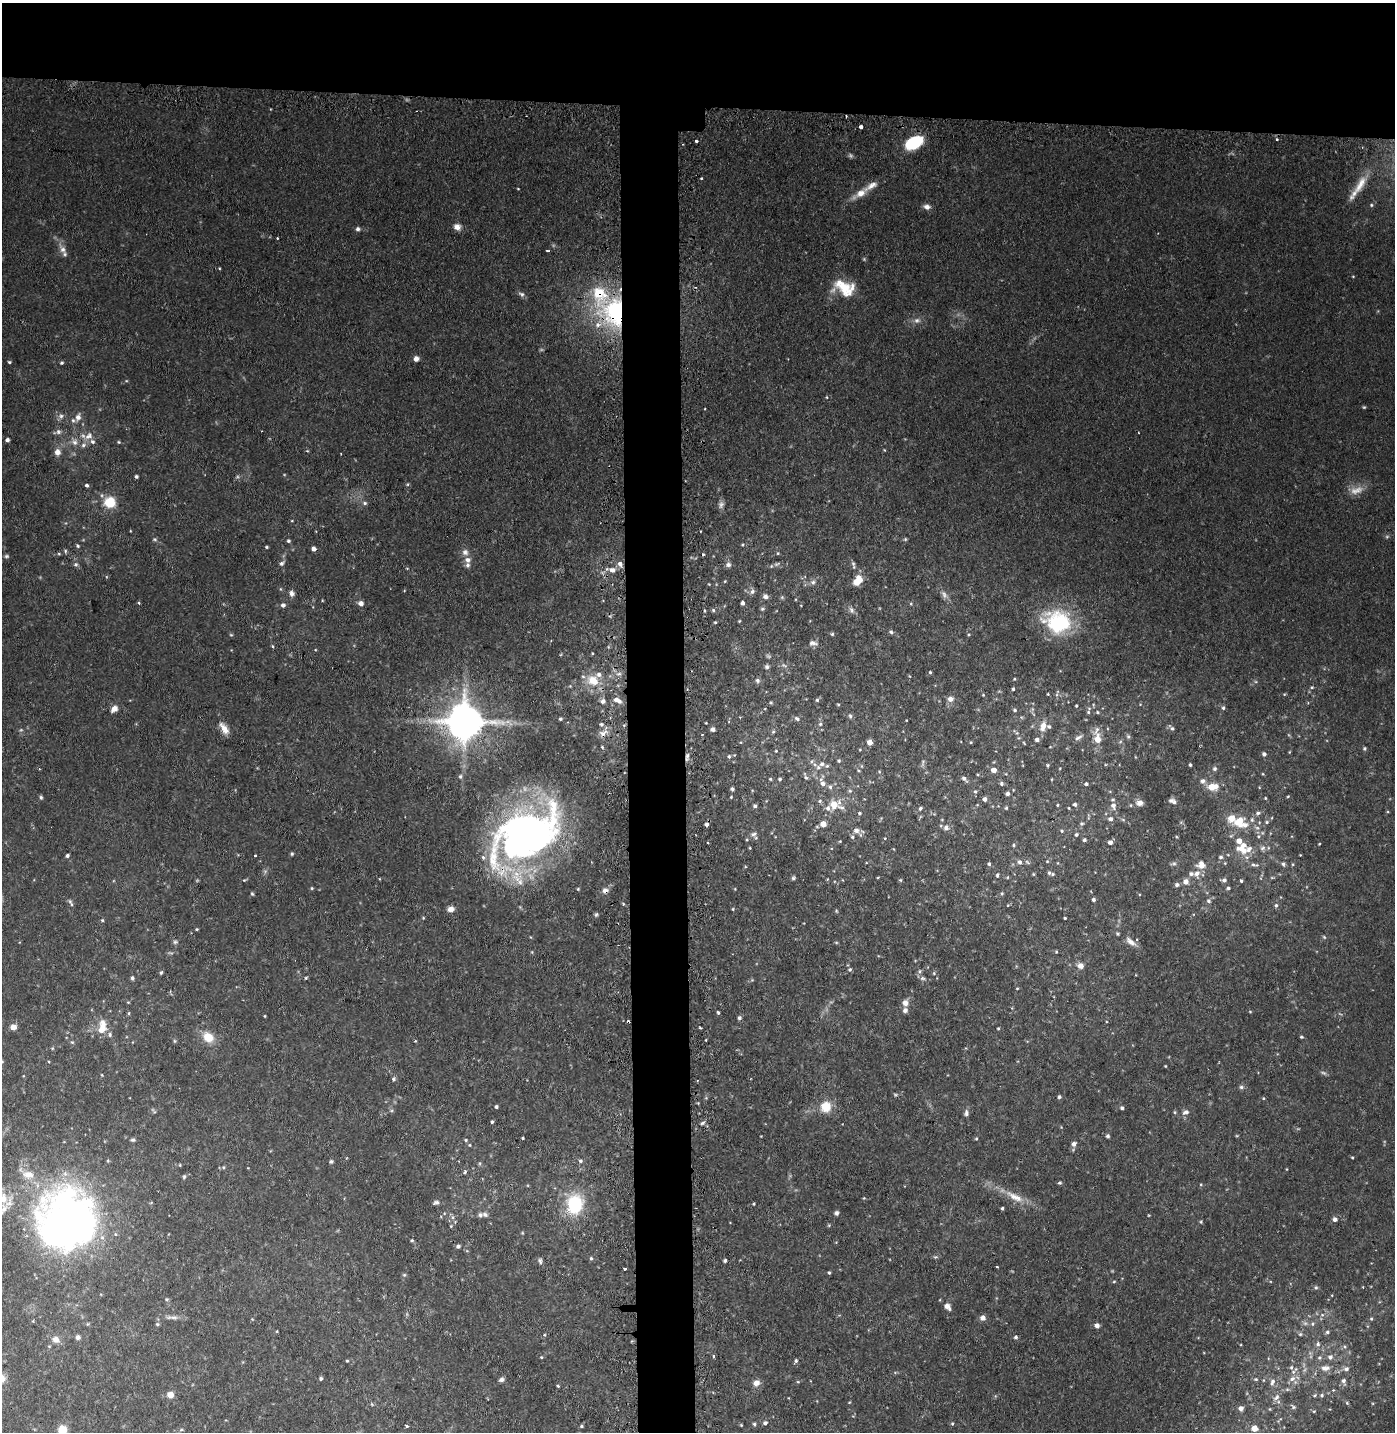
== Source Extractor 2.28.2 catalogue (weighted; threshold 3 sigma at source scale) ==
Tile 2 of 3 x 3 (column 2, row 1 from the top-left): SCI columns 1486-2878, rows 2882-4311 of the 4364 x 4333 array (HDU 1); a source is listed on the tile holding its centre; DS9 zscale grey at full resolution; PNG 1397 x 1434 px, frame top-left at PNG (2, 3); no overlay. Shown black and unused: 11% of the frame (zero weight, under 2 of 3 exposures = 4% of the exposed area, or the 3 px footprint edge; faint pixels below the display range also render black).
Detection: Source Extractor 2.28.2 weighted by HDU 2 'WHT'; one run over the whole footprint, this tile lists its part. Background 0.105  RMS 0.0083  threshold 0.0376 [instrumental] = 3 sigma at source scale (4.5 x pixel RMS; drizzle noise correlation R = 1.50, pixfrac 1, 0.05/0.05 arcsec/px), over >= 5 px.
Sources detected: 428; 7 too faint to see at this stretch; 2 cosmic-ray / hot-pixel residue — not listed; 33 inside a brighter listed object's ellipse — not listed separately; the other 386 listed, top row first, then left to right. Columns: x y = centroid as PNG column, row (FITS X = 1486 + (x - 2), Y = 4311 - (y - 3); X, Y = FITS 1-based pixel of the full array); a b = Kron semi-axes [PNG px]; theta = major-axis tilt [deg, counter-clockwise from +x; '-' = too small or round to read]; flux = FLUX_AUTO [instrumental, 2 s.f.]
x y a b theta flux
860 127 3 3 - 5.1
1276 139 4 3 - 0.87
696 141 3 3 - 4.5
914 142 15 9 28 49
701 178 3 2 - 0.93
1360 185 40 8 57 15
861 193 21 8 30 11
1371 205 5 4 - 1.2
927 207 8 6 -11 4.2
457 227 9 8 - 4.9
358 229 5 5 - 2
277 238 3 3 - 1.1
63 249 9 8 - 4.5
547 251 4 2 - 0.82
1353 276 4 3 - 0.66
845 288 26 16 -29 25
521 294 9 5 -19 2.4
615 312 31 27 -85 110
917 320 9 7 22 3.4
416 359 6 6 - 3.5
9 362 4 3 - 1.1
61 363 4 4 - 1.3
827 397 5 3 - 0.76
1364 407 5 4 - 0.97
61 416 7 6 - 2.8
78 417 9 7 73 4.1
58 432 8 7 - 2.9
89 436 13 9 32 6.7
7 440 4 4 - 2.6
75 442 9 8 - 4.2
119 442 5 3 - 0.83
307 451 5 3 - 0.74
57 452 7 6 - 5.9
136 476 4 4 - 1.7
87 485 4 4 - 1.8
1356 490 21 10 15 9.2
110 502 9 8 - 26
365 503 6 5 - 1.8
721 505 10 7 67 2.9
1387 536 6 4 1 1.2
155 539 6 5 - 1.4
905 539 5 4 - 1
288 541 4 4 - 1.5
742 545 4 3 - 0.81
78 546 5 4 - 1.2
267 547 4 3 - 1.1
313 549 4 4 - 3.6
65 551 6 5 - 1.3
465 552 9 8 - 4
778 553 5 4 - 0.98
59 554 5 3 - 0.82
703 555 3 2 - 1.3
6 556 6 5 - 1.4
467 560 8 7 - 4.4
282 563 6 5 - 2.3
76 564 6 5 - 2
620 564 7 6 - 3.9
777 564 9 5 26 2.2
853 564 7 6 - 1.7
728 565 7 7 - 2.8
612 570 9 6 -5 4.8
725 581 4 3 - 0.72
857 581 13 8 54 12
813 582 7 6 - 2.7
752 591 7 6 - 3
291 593 8 6 -74 3.4
765 596 7 6 - 2.9
139 603 3 3 - 1.1
361 603 5 5 - 5.1
742 603 4 3 - 2.5
283 605 5 5 - 2.9
762 609 6 5 - 1.4
713 610 5 4 - 1.3
851 610 9 6 -64 2.8
739 621 4 3 - 0.74
715 622 3 3 - 0.95
1058 622 30 24 -14 66
891 632 5 5 - 1.6
832 634 5 5 - 1.2
969 634 4 4 - 0.95
231 635 5 3 - 0.82
813 643 12 6 -7 3.3
272 646 4 4 - 0.92
592 653 3 3 - 0.74
784 665 8 4 -23 1.8
767 667 6 5 - 1.9
930 672 4 3 - 1
619 674 8 4 8 2.2
1014 679 4 3 - 0.83
757 680 7 6 - 2.1
593 681 17 13 -32 18
1312 687 5 4 - 1
1013 689 4 3 - 1.4
1048 694 3 3 - 0.74
983 695 4 4 - 0.7
950 699 8 7 - 4
617 700 11 6 -23 5.3
817 700 4 4 - 1.4
603 701 6 6 - 3.2
771 702 4 4 - 0.99
838 704 5 3 - 0.78
1076 706 4 3 - 0.99
1223 708 5 5 - 1.5
114 709 10 7 45 4.7
1015 710 5 4 - 1.3
1088 712 5 5 - 1.2
1097 712 5 4 - 1.2
850 716 6 5 - 1.5
560 719 3 3 - 1.3
797 719 7 5 -28 2.3
464 722 12 10 -36 2600
601 724 5 5 - 1.8
820 724 5 5 - 1.4
1043 726 11 7 73 7.9
1172 728 6 6 - 1.8
224 729 15 7 -57 8.2
713 729 5 5 - 2.5
773 732 5 5 - 1.2
603 733 13 8 25 5.4
702 734 3 2 - 0.66
1128 736 6 5 - 1.4
1078 738 13 5 28 3.2
1097 739 10 7 -89 11
1037 740 5 4 - 2.7
870 742 4 4 - 7.5
971 742 4 3 - 0.69
602 747 4 3 - 0.88
1365 748 4 4 - 1.3
776 751 4 3 - 0.76
1289 752 5 3 - 0.67
1264 754 5 5 - 2.6
687 756 7 5 73 2.3
729 756 6 4 78 1.5
812 761 6 4 70 1.2
839 761 5 4 - 1.2
923 763 10 4 85 1.6
822 764 7 6 - 3.3
1047 765 5 4 - 1.1
1190 765 3 3 - 1.4
1060 768 4 2 - 0.61
1214 769 6 6 - 2
994 770 4 4 - 6.4
859 771 4 3 - 0.79
879 772 5 4 - 0.86
1006 774 4 3 - 0.68
1263 774 4 3 - 0.77
460 776 6 4 68 1.4
806 777 6 4 -65 1.3
770 779 5 4 - 1.1
780 779 5 4 - 1.4
964 779 7 4 -41 2.5
1202 781 6 6 - 3.3
823 783 11 6 -63 5.1
1001 784 5 5 - 1.5
1086 784 4 4 - 1.7
830 787 5 5 - 1.7
1212 787 9 5 7 17
732 789 5 4 - 1.6
975 791 5 5 - 1.4
1007 794 5 4 - 2.2
1288 796 4 3 - 0.74
41 797 5 5 - 1.4
731 797 4 3 - 0.76
1265 798 4 4 - 0.81
985 799 5 4 - 2.8
1172 801 9 5 -25 3
1140 803 10 7 -1 4.9
834 804 9 7 27 14
1075 804 5 4 - 2
1057 805 4 3 - 0.79
755 806 5 5 - 1.8
1113 806 9 7 -85 4.4
841 807 11 5 -17 2.4
920 808 6 4 48 1.5
1006 808 5 4 - 0.98
1069 808 4 3 - 0.68
859 813 4 4 - 1.2
1258 813 8 5 10 2.1
1110 819 5 5 - 3
1123 820 6 4 -20 1.2
1252 820 7 5 -77 2.4
1239 821 12 10 50 15
1267 822 6 5 - 1.5
707 824 4 4 - 2.6
823 824 4 4 - 11
1082 824 6 6 - 1.5
946 828 7 7 - 3.4
1257 828 7 6 - 2.5
856 831 7 6 - 3.4
1062 831 4 4 - 0.99
753 834 9 7 11 3.1
1076 834 5 5 - 1.5
526 835 72 42 30 390
1258 836 5 5 - 1.6
852 837 5 4 - 1.5
1084 840 4 4 - 1.5
1110 842 5 5 - 3.8
708 843 3 2 - 1.4
1319 844 3 2 - 0.64
1014 845 4 4 - 1.1
750 848 4 3 - 0.74
1262 848 8 6 5 3
1242 849 11 9 -24 9.1
292 854 5 4 - 1.2
67 856 4 4 - 1.9
255 856 3 3 - 1.5
1221 857 6 4 -1 1.7
1047 861 5 4 - 0.92
1020 862 7 6 - 2.6
1027 862 8 4 -36 1.4
1174 863 9 5 13 1.9
989 864 4 4 - 1.5
1283 864 6 5 - 2
1201 865 9 8 - 8.8
1254 865 11 5 -4 2.4
1049 873 6 5 - 1.6
1197 873 10 8 60 6
1033 874 4 4 - 0.83
997 875 7 4 88 1.4
793 878 6 5 - 1.4
827 879 3 3 - 0.63
244 880 4 4 - 0.8
900 880 5 4 - 1
1224 880 6 5 - 2.5
1186 881 6 6 - 5.7
1241 881 4 3 - 1.2
1177 885 6 5 - 2.2
312 888 5 4 - 0.97
1228 888 4 4 - 1.4
605 891 8 7 - 3.8
1002 893 5 4 - 1
252 894 5 4 - 1.1
1093 899 4 4 - 2.1
70 901 7 5 -67 1.6
1208 901 6 5 - 1.9
1276 905 6 4 75 1.7
451 909 8 6 14 4.4
733 909 4 4 - 0.83
836 911 5 3 - 0.81
596 914 6 4 62 1.4
423 918 4 3 - 0.75
1065 918 3 3 - 0.89
102 920 4 4 - 1
197 929 4 3 - 0.9
175 942 6 6 - 1.7
836 942 5 3 - 0.85
1131 942 16 7 -39 5.4
1056 952 5 4 - 0.94
1080 966 7 7 - 4.9
850 969 6 5 - 1.5
919 971 8 4 82 1.7
161 972 6 4 62 1.2
934 973 5 5 - 1.1
132 978 5 4 - 2
306 978 5 3 - 1
922 978 7 5 -2 1.9
1017 988 4 3 - 0.71
128 1002 4 4 - 0.79
905 1003 7 7 - 4.9
905 1010 6 6 - 3
1250 1012 5 3 - 0.76
129 1013 5 3 - 0.93
718 1013 3 3 - 2.7
265 1016 3 3 - 0.73
739 1018 5 5 - 1.9
628 1022 3 3 - 3.3
13 1027 6 6 - 5.9
700 1028 4 3 - 0.79
998 1028 4 3 - 0.83
102 1029 18 10 70 13
208 1037 12 9 -42 15
1301 1037 5 4 - 1.1
174 1041 6 4 -89 1
415 1041 4 4 - 0.77
72 1042 6 4 -42 1.1
2 1061 4 4 - 0.72
1165 1066 3 3 - 0.64
102 1075 4 3 - 0.66
393 1079 6 5 - 1.8
1241 1087 6 5 - 1.9
895 1095 5 4 - 1
1059 1097 5 4 - 1.4
1263 1098 4 3 - 0.75
496 1107 4 3 - 1.7
826 1107 10 9 - 18
1122 1108 5 4 - 1.4
1174 1112 5 3 - 0.94
1186 1112 9 6 21 3.4
966 1113 9 6 90 2.5
492 1122 4 3 - 1.3
702 1123 7 4 28 1.7
1108 1136 5 5 - 1.4
523 1138 3 3 - 0.95
976 1138 5 4 - 0.97
133 1140 6 5 - 1.6
466 1140 4 4 - 1
1074 1144 7 6 - 3
470 1145 5 3 - 0.82
1352 1157 3 3 - 0.82
331 1161 6 5 - 1.4
581 1161 5 5 - 1.9
465 1172 5 4 - 1.3
184 1177 7 4 64 1.3
1060 1183 5 4 - 1.2
1015 1197 27 9 -28 14
3 1199 13 10 -79 13
436 1203 8 5 16 2.4
575 1204 19 16 77 51
754 1204 4 3 - 0.92
1002 1208 3 3 - 1.2
444 1213 5 3 - 0.75
836 1213 5 5 - 2.1
485 1214 8 6 -19 2.6
1149 1215 4 2 - 0.61
453 1217 6 5 - 2
1335 1219 5 5 - 3.2
66 1220 70 65 64 440
1201 1222 5 4 - 1
451 1226 4 4 - 0.91
522 1233 5 3 - 0.82
412 1240 5 4 - 1
458 1246 5 4 - 2.3
935 1257 6 4 -5 1.3
591 1258 5 5 - 1.3
540 1261 8 5 -75 2.1
725 1261 4 4 - 1.6
997 1267 3 2 - 0.87
625 1269 3 2 - 1.8
829 1272 4 3 - 1.1
404 1275 6 5 - 1.2
1114 1282 4 4 - 0.88
1316 1287 6 5 - 1.4
167 1299 5 4 - 1
947 1306 9 6 -50 4.5
172 1317 21 5 -1 4.6
983 1318 7 6 - 3.5
1371 1319 5 4 - 1.2
157 1324 6 5 - 1.3
1312 1324 6 5 - 1.9
1097 1325 6 5 - 3.3
277 1331 5 3 - 0.69
1327 1332 6 5 - 1.7
1300 1334 6 5 - 1.5
544 1335 5 4 - 0.98
78 1337 6 5 - 2.8
1016 1337 5 5 - 1.4
56 1339 10 8 -27 5.9
1318 1344 8 6 69 2.6
49 1346 5 3 - 0.73
1344 1346 5 3 - 1.1
714 1356 3 3 - 1.5
541 1357 4 4 - 0.85
1330 1357 7 7 - 3.3
1320 1358 6 6 - 2.1
347 1361 3 3 - 0.77
796 1361 5 4 - 1.7
1325 1368 15 9 3 7.1
1346 1369 7 6 - 3.2
1294 1371 14 5 51 3.9
321 1379 4 4 - 1.7
501 1379 6 5 - 2.5
1256 1379 6 4 -19 1.2
1292 1379 10 7 32 4.2
1344 1381 9 6 -78 3.2
798 1382 5 3 - 0.77
1272 1382 11 6 71 3.7
756 1383 8 7 - 5.3
558 1386 4 3 - 1.1
1333 1390 4 4 - 0.82
170 1395 7 7 - 5.9
1315 1395 6 5 - 1.6
1322 1395 6 5 - 1.7
1276 1397 11 6 40 3.4
1347 1403 6 3 -72 1.1
1293 1407 8 5 -32 1.7
1241 1408 6 5 - 2.9
1314 1411 5 3 - 0.82
765 1423 5 5 - 2.3
754 1424 5 4 - 1.5
952 1424 5 4 - 1.2
741 1425 5 4 - 0.83
406 1426 3 3 - 2.3
581 1426 4 4 - 1.2
1254 1428 5 5 - 8.5
62 1429 11 9 5 8.3
181 1430 6 3 19 1
Overlapping masked pixels (flux is a lower limit): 5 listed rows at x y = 615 312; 687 756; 526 835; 605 891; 628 1022
Isophote crosses this tile's border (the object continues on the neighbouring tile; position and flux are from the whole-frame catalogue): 3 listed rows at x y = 2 1061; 3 1199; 62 1429